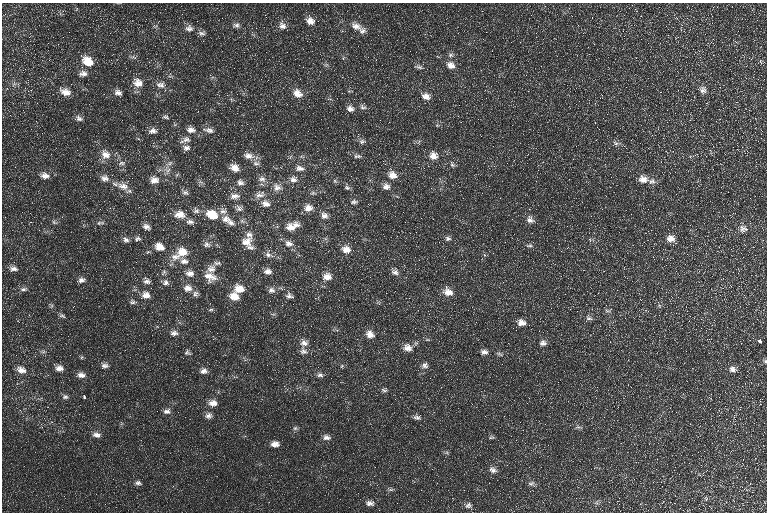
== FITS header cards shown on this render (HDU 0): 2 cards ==
NAXIS1  =                  765 / Axis length
NAXIS2  =                  510 / Axis length

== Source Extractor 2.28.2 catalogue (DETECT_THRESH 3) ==
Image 765 x 510 px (HDU 0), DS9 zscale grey, 1 PNG px = 1 image px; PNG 769 x 514 px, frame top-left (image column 1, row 510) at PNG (2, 3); no overlay
Background 30.2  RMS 9.9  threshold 29.6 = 3 sigma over >= 5 px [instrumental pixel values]
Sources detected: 165; all 165 listed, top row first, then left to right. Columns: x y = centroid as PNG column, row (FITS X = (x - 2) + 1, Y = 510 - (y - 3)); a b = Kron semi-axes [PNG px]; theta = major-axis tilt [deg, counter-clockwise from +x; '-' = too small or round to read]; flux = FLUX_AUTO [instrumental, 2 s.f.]
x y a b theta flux
310 21 11 9 -20 5100
236 25 9 7 1 2200
282 26 10 8 -39 3700
356 26 15 9 -21 5400
189 28 11 9 -6 3400
362 31 10 8 21 2900
202 33 10 6 -7 2100
450 55 8 6 16 1800
88 62 12 9 -37 13000
761 62 6 4 -70 940
451 65 11 9 -24 4800
419 67 11 5 -13 1800
83 73 11 7 3 3400
138 83 13 10 -30 6900
14 84 7 4 35 1300
161 85 13 8 -5 3700
703 90 11 10 - 3400
66 92 12 7 -22 6400
118 93 10 7 -21 2800
298 93 12 9 -36 6000
426 96 10 8 -16 4600
363 107 10 6 -26 2000
350 109 9 8 - 3100
166 117 9 5 -13 1500
79 118 9 7 -34 2200
191 130 11 7 -11 4000
209 130 14 7 -11 3100
153 131 10 7 3 3100
186 139 12 8 0 3700
362 142 8 6 2 1800
615 143 9 5 -26 1900
186 148 10 8 -3 3200
105 154 13 11 -46 6500
248 156 14 8 -11 4600
357 156 11 5 -3 1900
433 156 10 10 - 5600
122 163 10 6 0 2100
170 163 9 4 36 1900
256 163 10 6 -7 2300
452 164 9 5 -64 1500
200 167 2 2 - 670
234 168 11 8 -24 5200
299 168 11 7 -8 3500
168 170 9 8 - 3600
392 175 10 9 - 6000
45 176 12 8 -7 4300
105 178 11 8 -15 3700
262 179 11 8 -14 3500
293 179 11 9 14 4100
643 179 12 9 -10 5600
154 180 11 10 - 4800
335 181 6 4 -46 1000
652 181 10 9 - 3000
240 182 9 7 -13 2700
115 184 11 6 -24 2400
123 186 15 10 -17 6200
277 187 13 10 -37 4800
386 187 9 8 - 3600
347 188 7 6 - 1600
185 192 9 6 -22 1900
260 195 15 9 15 4700
235 196 13 7 8 3900
354 202 10 6 5 1900
266 204 12 9 -19 4800
239 208 10 8 -41 2800
308 208 10 9 - 5500
196 211 9 8 - 2300
223 211 11 8 13 3200
180 214 13 9 -6 6700
212 215 13 9 -25 14000
324 216 10 9 - 3800
226 219 12 10 -3 5400
530 220 10 9 - 3500
54 222 9 4 -36 1300
190 222 11 6 -8 2800
100 223 12 5 8 1600
231 223 10 7 -31 3000
295 225 12 10 22 4800
146 227 10 7 -25 2900
290 227 11 10 - 5700
743 229 12 10 -17 4000
249 234 11 8 -53 3900
448 238 8 6 6 1800
138 239 10 6 12 1900
671 239 11 8 -16 5000
126 240 8 7 - 2300
246 242 14 13 - 7500
288 243 14 9 -20 4700
207 244 10 8 -13 2600
529 245 10 4 4 1500
159 247 11 9 -28 6800
250 247 11 6 4 2400
346 249 11 9 -16 5800
182 252 12 10 2 9500
268 255 12 7 -21 3300
175 257 14 10 6 6100
184 261 11 8 -9 3800
217 263 11 6 -4 1900
171 264 7 4 20 1100
13 269 11 7 -2 3200
211 269 13 9 23 5000
268 271 9 8 - 3600
163 272 9 5 49 1600
395 272 11 7 -33 2800
190 273 11 8 -4 4100
210 277 18 13 -26 7900
327 277 11 9 3 5400
81 280 8 6 17 2400
147 281 11 8 -40 2900
165 283 9 8 - 2800
188 288 11 9 -8 4900
23 289 9 5 1 1900
239 289 11 8 -9 9000
271 290 9 8 - 2900
448 292 13 10 -30 6100
195 294 8 8 - 2300
146 295 11 9 -1 5200
234 296 10 8 -20 8400
289 296 9 6 -12 2300
132 302 8 6 -10 1700
211 310 8 4 9 1000
607 310 9 5 -13 1500
62 316 9 5 -22 1400
589 318 9 5 -7 1900
521 322 9 7 -13 4900
174 333 10 7 4 3100
370 334 11 9 -49 4800
760 341 4 3 - 1900
304 343 10 9 - 3800
543 343 9 7 -2 2800
408 348 11 10 - 5300
303 351 12 9 -52 3400
484 352 9 7 -11 2600
187 353 8 6 -30 1500
500 354 9 4 -27 1300
765 361 5 5 - 960
425 365 9 8 - 2700
105 366 10 6 -1 2200
342 366 5 3 - 680
59 368 9 7 0 3600
732 369 9 8 - 3000
21 370 12 8 -15 4400
204 371 9 7 2 2900
81 375 10 7 0 3300
320 375 9 6 0 2100
384 390 9 5 -9 1400
65 397 7 6 - 1700
84 397 4 3 - 930
213 403 10 7 -3 4700
167 411 11 7 2 2700
209 415 9 8 - 2700
417 417 10 6 -13 2200
578 427 8 3 -5 1300
295 428 6 6 - 1300
97 435 10 7 -8 3200
326 437 10 7 -2 2700
491 437 7 5 2 1100
275 444 9 7 -2 3900
493 470 11 7 -30 2900
138 483 10 6 -6 2100
531 483 10 6 21 1800
391 490 7 4 0 1200
706 498 6 4 -80 1000
370 503 10 7 -5 2900
468 505 9 8 - 2500
At the frame edge (FLAGS 8, measured only in part): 1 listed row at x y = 765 361